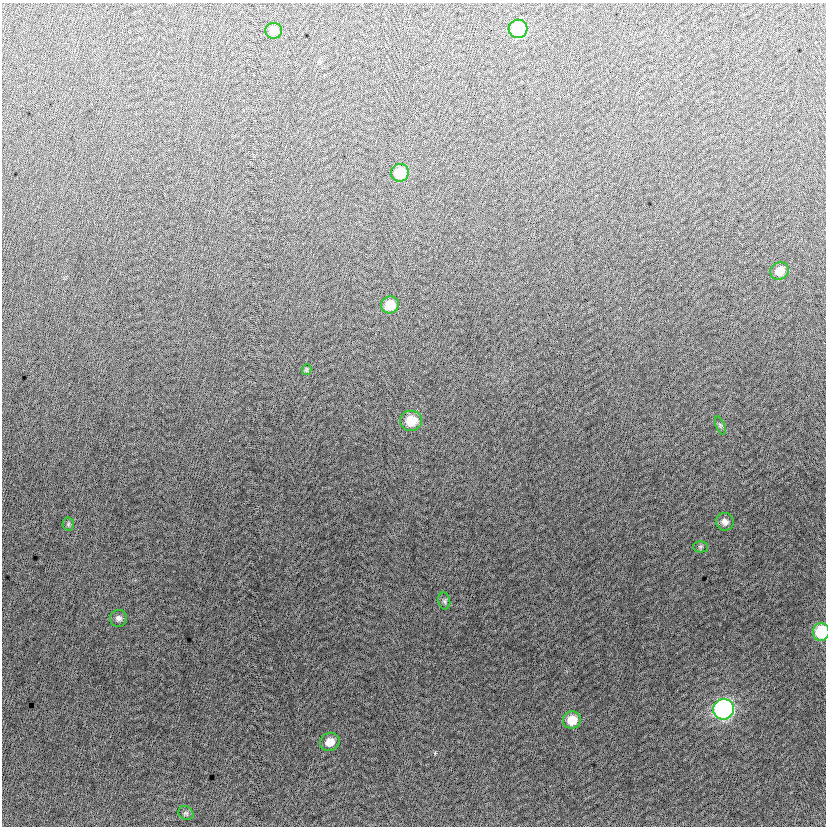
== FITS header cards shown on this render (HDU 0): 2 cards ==
NAXIS1  =                  824
NAXIS2  =                  824

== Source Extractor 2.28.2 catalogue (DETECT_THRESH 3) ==
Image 824 x 824 px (HDU 0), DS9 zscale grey, 1 PNG px = 1 image px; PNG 828 x 828 px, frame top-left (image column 1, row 824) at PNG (2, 3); each listed source drawn as its Kron ellipse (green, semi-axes under 4 px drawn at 4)
Background -5.72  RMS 13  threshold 37.8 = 3 sigma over >= 5 px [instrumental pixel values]
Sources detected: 18; all 18 listed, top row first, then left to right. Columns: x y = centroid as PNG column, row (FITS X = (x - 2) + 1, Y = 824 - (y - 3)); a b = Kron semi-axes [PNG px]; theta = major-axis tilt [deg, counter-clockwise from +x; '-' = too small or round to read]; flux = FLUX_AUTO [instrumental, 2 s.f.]
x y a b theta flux
518 29 9 9 - 48000
274 31 8 8 - 9800
400 173 9 8 - 21000
779 271 9 8 - 10000
390 305 9 8 - 16000
307 370 5 4 - 1200
411 421 11 10 - 20000
720 425 9 4 -69 1600
725 522 9 8 - 4500
68 524 6 6 - 1700
700 547 7 5 -1 1700
444 601 8 6 -79 2100
118 618 9 8 - 3500
821 632 9 8 - 40000
724 709 10 10 - 220000
572 720 9 8 - 15000
330 742 10 9 - 11000
186 813 8 6 -35 1800
At the frame edge (FLAGS 8, measured only in part): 1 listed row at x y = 821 632